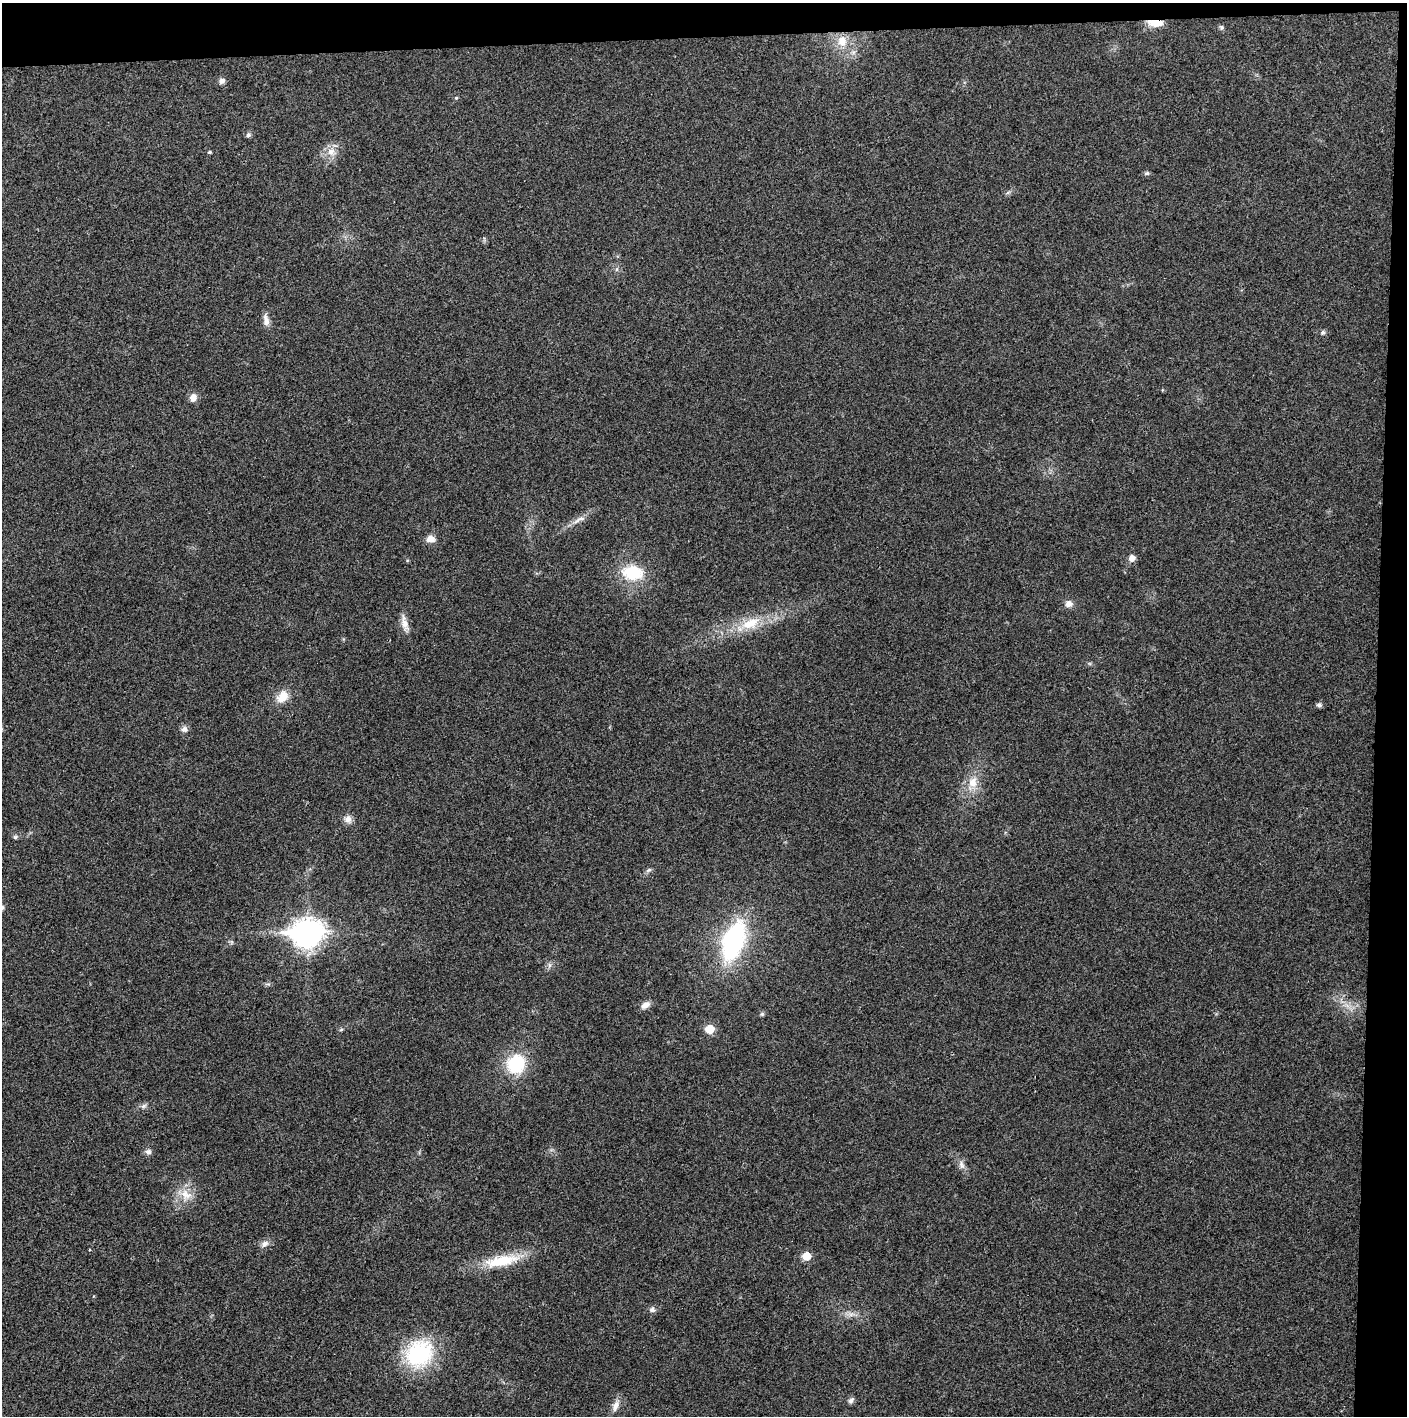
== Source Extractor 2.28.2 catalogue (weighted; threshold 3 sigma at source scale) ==
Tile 3 of 3 x 3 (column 3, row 1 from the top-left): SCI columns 2813-4217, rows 2829-4242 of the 4221 x 4243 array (HDU 1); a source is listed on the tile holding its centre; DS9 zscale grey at full resolution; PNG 1409 x 1418 px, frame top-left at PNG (2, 3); no overlay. Shown black and unused: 5% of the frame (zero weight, under 3 of 4 exposures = <1% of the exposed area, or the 3 px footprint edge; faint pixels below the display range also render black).
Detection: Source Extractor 2.28.2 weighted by HDU 2 'WHT'; one run over the whole footprint, this tile lists its part. Background 0.0253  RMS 0.0059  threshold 0.0267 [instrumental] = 3 sigma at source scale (4.5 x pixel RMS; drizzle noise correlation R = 1.50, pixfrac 1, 0.05/0.05 arcsec/px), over >= 5 px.
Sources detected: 45; all 45 listed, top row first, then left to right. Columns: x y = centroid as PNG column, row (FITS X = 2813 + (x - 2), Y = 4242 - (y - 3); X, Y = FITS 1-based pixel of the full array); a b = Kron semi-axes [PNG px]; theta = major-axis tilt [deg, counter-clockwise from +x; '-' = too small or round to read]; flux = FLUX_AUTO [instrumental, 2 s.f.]
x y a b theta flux
1155 23 21 8 -3 7.2
1221 27 7 5 84 1.1
842 41 14 12 -82 8.6
222 81 8 7 - 2
456 98 5 4 - 0.68
248 135 7 6 - 1.4
209 152 5 4 - 0.67
331 152 11 11 - 5.5
1147 173 7 5 12 1.1
266 320 17 7 -79 3.5
1323 332 7 5 58 1.1
193 397 9 8 - 4.1
579 520 22 5 30 4.1
431 539 11 9 -3 3.9
1132 558 8 7 - 3.4
633 573 23 16 -7 23
1069 604 9 8 - 3.2
405 623 22 8 -74 4.8
751 623 29 14 24 16
282 697 15 11 50 8.7
1319 705 7 5 -19 1.4
184 729 9 8 - 2.3
973 782 16 12 73 8.1
348 819 10 10 - 3.4
15 837 6 5 - 0.99
649 870 8 4 36 1.1
2 907 7 5 63 1.2
307 933 12 9 4 680
734 941 30 15 70 100
549 965 7 4 -89 1.3
645 1005 12 8 31 3.4
762 1014 5 5 - 0.9
710 1029 6 6 - 15
516 1064 20 18 55 30
144 1106 8 6 21 1.5
148 1152 7 6 - 2.1
962 1165 12 6 -67 2.6
186 1195 17 12 -36 8.2
265 1244 11 8 30 2.9
806 1256 6 6 - 12
501 1261 50 14 10 22
652 1309 8 7 - 1.9
419 1354 31 27 46 51
851 1400 10 5 45 1.7
616 1406 17 7 73 3.9
Overlapping masked pixels (flux is a lower limit): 1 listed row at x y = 1155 23
Isophote crosses this tile's border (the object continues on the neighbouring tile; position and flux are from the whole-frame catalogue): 1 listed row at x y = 2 907